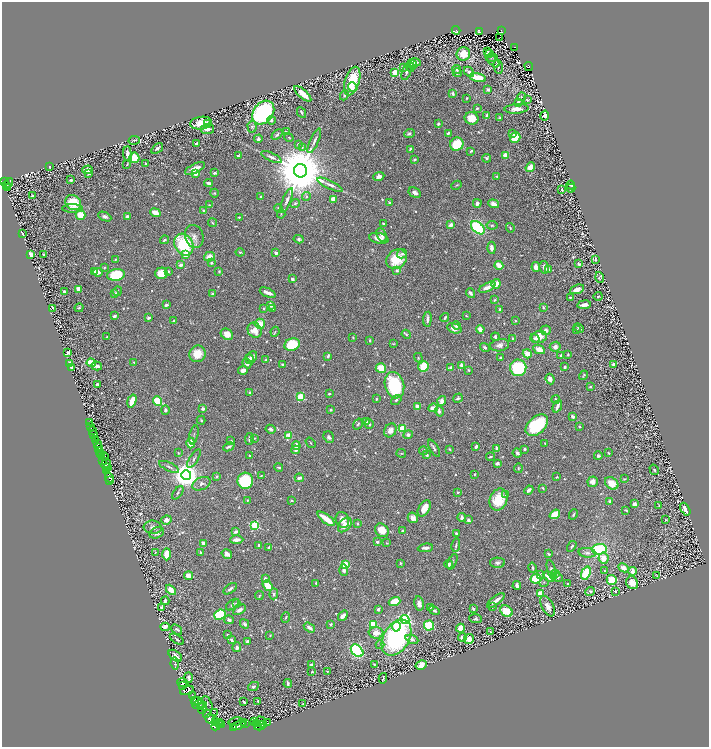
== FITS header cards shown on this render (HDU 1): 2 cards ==
NAXIS1  =                 1413
NAXIS2  =                 1489

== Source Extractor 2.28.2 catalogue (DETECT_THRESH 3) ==
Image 1413 x 1489 px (HDU 1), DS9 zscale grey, zoomed out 1/2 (1 PNG px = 2 x 2 image px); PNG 711 x 749 px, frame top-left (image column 1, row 1489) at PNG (2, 2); each listed source drawn as its Kron ellipse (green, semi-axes under 4 px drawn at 4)
Background 0.38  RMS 0.016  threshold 0.0475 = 3 sigma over >= 5 px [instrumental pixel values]
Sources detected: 876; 89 cannot appear on this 1/2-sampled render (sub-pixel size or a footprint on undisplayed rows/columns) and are neither listed nor drawn; of the other 787, the 500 brightest by FLUX_AUTO listed and drawn (287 fainter detections omitted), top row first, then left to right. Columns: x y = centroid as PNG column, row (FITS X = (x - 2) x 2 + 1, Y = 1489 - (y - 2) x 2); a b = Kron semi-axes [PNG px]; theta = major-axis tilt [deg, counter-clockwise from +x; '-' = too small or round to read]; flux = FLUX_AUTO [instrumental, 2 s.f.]
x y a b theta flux
456 30 4 1 - 2.9
501 30 3 2 - 11
479 31 4 2 - 39
500 38 2 1 - 2.4
515 47 2 1 - 7.9
488 52 4 3 - 2.9
463 54 7 6 - 57
489 54 4 2 - 2.3
492 58 6 4 1 6.1
493 61 7 3 -45 7.7
414 63 6 3 -4 22
413 65 4 3 - 9.5
403 67 3 3 - 13
411 67 5 3 - 7.4
498 67 7 3 -79 4.5
529 67 4 3 - 33
457 70 4 4 - 5.5
406 72 9 4 71 8.3
469 72 6 3 -44 8.9
395 73 3 3 - 120
457 73 4 4 - 9.8
478 78 8 3 -15 66
352 81 15 7 73 95
352 87 5 4 - 11
488 90 2 2 - 23
453 93 3 2 - 6.4
303 94 11 4 -41 48
344 95 5 3 - 4.9
521 97 4 4 - 4
467 98 4 3 - 3
528 100 4 3 - 5.7
518 102 3 3 - 8.3
477 108 3 2 - 3.4
517 109 12 5 4 29
263 113 13 9 51 490
301 113 6 2 -63 4.8
545 115 5 4 - 12
487 116 4 3 - 7.5
471 118 7 6 - 41
500 118 3 3 - 3.4
271 120 4 4 - 5.9
201 123 11 6 6 39
208 124 4 3 - 4.3
438 124 3 3 - 5.1
252 127 6 4 -87 5.7
207 129 7 5 8 13
286 132 3 2 - 2.5
409 133 5 4 - 6.3
448 133 4 2 - 6.7
512 133 3 3 - 5.1
277 135 6 3 41 5.5
289 137 5 2 - 2.5
515 137 5 5 - 57
258 139 4 3 - 7.5
134 140 6 3 11 4.6
314 141 13 3 65 11
196 143 3 2 - 6.7
298 144 3 3 - 4.2
457 144 7 6 - 110
157 148 6 3 35 9.5
302 148 4 3 - 3.8
410 149 3 2 - 4.1
471 151 3 2 - 3.7
127 154 7 3 -84 14
238 156 3 2 - 5.3
506 156 3 3 - 60
271 157 11 3 -25 9.6
134 158 5 5 - 66
486 158 4 3 - 6.6
414 159 3 2 - 4.5
145 163 2 2 - 2.6
127 164 2 2 - 3
50 167 3 2 - 4.5
530 167 5 4 - 37
195 168 11 4 25 22
87 170 5 4 - 31
300 171 7 6 - 28000
215 173 3 2 - 6.4
89 174 4 3 - 3.9
196 174 3 3 - 17
379 176 5 4 - 15
497 176 3 2 - 3.8
71 180 3 3 - 5.7
3 182 2 1 - 16
8 183 5 2 - 97
208 183 4 2 - 9.7
330 185 14 3 -25 13
456 185 5 2 - 3.3
571 185 4 3 - 4.3
6 186 3 2 - 94
8 188 2 1 - 2.8
571 188 4 2 - 2.5
562 189 2 2 - 3.7
214 193 4 4 - 3.8
415 193 6 4 -31 11
32 195 2 2 - 5
261 197 3 2 - 4.1
306 197 4 4 - 5
333 199 4 3 - 36
287 200 13 4 68 12
73 203 8 7 - 76
295 203 4 3 - 4.8
389 203 3 3 - 6
477 203 4 3 - 15
494 204 5 3 - 16
209 205 3 2 - 2.7
72 208 10 4 0 12
279 208 4 3 - 4.8
204 210 3 3 - 4.4
155 213 5 3 - 32
281 214 5 3 - 3.2
81 215 5 4 - 59
127 216 4 3 - 4.8
105 217 7 4 -25 8.1
239 217 3 2 - 3.1
212 223 4 2 - 2.8
383 223 2 2 - 3
451 225 3 3 - 16
492 225 5 3 - 3.5
478 228 8 5 -43 240
510 228 4 3 - 3.4
22 233 3 2 - 6.5
382 235 7 5 -67 13
194 237 12 9 -74 22
379 238 10 5 -11 19
299 239 5 4 - 5.9
164 240 4 3 - 5
184 245 11 9 -61 220
491 248 6 3 -86 16
240 252 4 3 - 4
276 253 3 2 - 16
31 254 3 3 - 45
402 254 5 4 - 6.1
44 255 2 2 - 9.9
186 255 3 3 - 80
209 257 5 4 - 25
115 259 3 3 - 3.2
397 259 11 9 33 84
595 259 3 3 - 3.1
211 263 3 3 - 6.7
579 264 4 3 - 6.4
181 265 4 3 - 12
499 265 4 3 - 58
104 267 3 2 - 3.7
536 267 5 3 - 25
544 267 6 4 -76 16
549 269 4 3 - 5.7
397 270 4 3 - 7.3
168 271 4 3 - 5.2
219 271 3 3 - 2.5
95 272 3 3 - 7.6
98 272 5 3 - 21
161 273 6 6 - 54
116 275 9 6 8 120
599 277 5 4 - 4.6
292 279 3 2 - 7.1
496 284 5 4 - 25
487 287 9 4 27 25
79 289 4 3 - 33
577 289 7 4 21 19
117 291 5 3 - 3.3
64 292 3 2 - 5.4
268 293 8 3 -23 27
471 293 5 3 - 8.6
115 294 4 3 - 10
212 294 3 3 - 5
598 296 4 3 - 2.3
570 298 3 2 - 3.5
494 300 4 3 - 3.5
166 305 4 3 - 8.2
271 305 4 3 - 19
584 305 7 3 8 18
53 308 3 2 - 2.3
79 308 5 3 - 4.2
264 308 3 3 - 3.5
543 308 4 3 - 4
272 309 3 3 - 5.4
500 309 2 2 - 14
114 316 4 3 - 8.9
466 316 4 3 - 3
148 318 4 3 - 6.4
445 318 4 2 - 5.6
427 319 7 3 85 10
174 321 4 3 - 5.6
516 321 3 2 - 3.3
260 324 5 5 - 34
457 325 4 3 - 8.9
454 328 7 4 -19 18
579 328 5 3 - 6
480 329 4 3 - 20
255 330 8 6 -52 34
546 330 5 4 - 9.7
576 330 3 3 - 2.3
275 332 5 3 - 3.6
227 334 6 5 - 31
406 334 5 3 - 4
107 337 2 2 - 2.7
495 337 4 3 - 7.2
539 337 8 6 16 38
353 338 3 2 - 2.7
512 338 2 2 - 4.4
535 338 5 3 - 6
370 340 3 2 - 2.5
292 344 8 6 20 130
393 344 4 3 - 2.6
499 345 9 6 10 14
485 347 5 3 - 6.8
555 347 5 5 - 16
539 349 6 4 -26 26
68 353 3 2 - 8.1
197 354 8 8 - 57
527 354 5 3 - 32
568 354 4 3 - 3.4
561 355 3 3 - 6
328 356 3 2 - 11
500 357 3 2 - 2.9
250 358 4 4 - 12
251 358 7 5 58 19
418 358 5 3 - 2.9
266 360 3 2 - 3.7
134 362 3 2 - 3.9
69 363 4 2 - 13
91 363 4 3 - 51
247 363 5 3 - 15
282 364 3 3 - 4.3
614 364 4 3 - 6.9
462 365 2 2 - 52
97 366 5 3 - 11
423 367 5 5 - 80
565 367 3 2 - 5.7
71 368 3 3 - 5.2
381 368 5 4 - 50
451 368 3 3 - 13
518 368 8 8 - 240
243 370 5 3 - 22
469 370 3 3 - 4.1
583 375 5 2 - 2.5
550 379 5 4 - 13
98 384 4 2 - 6
394 385 13 9 -75 240
590 386 3 2 - 3
250 393 2 2 - 7.1
329 394 3 2 - 4.8
300 397 3 3 - 140
458 398 5 3 - 6
376 399 3 2 - 3.4
556 399 4 3 - 4.4
396 400 6 3 37 5.8
132 401 7 4 72 45
157 401 5 4 - 91
442 401 5 3 - 17
557 406 6 2 68 15
417 407 3 3 - 26
433 408 5 3 - 26
203 409 3 3 - 10
165 410 4 4 - 5.6
331 410 3 3 - 4.7
439 411 5 3 - 9
573 417 4 3 - 11
201 420 4 3 - 3
89 422 2 1 - 35
366 422 4 3 - 15
358 424 6 3 56 3.9
369 424 5 3 - 6.1
537 425 13 8 42 220
91 427 4 1 - 17
580 427 3 2 - 4.8
270 429 5 3 - 9.6
402 429 4 3 - 72
390 430 7 6 - 20
92 431 2 1 - 71
94 434 3 1 - 100
194 435 9 2 76 4.6
289 435 3 2 - 68
408 435 5 4 - 7.7
329 437 6 5 - 8.8
254 438 4 2 - 2.3
249 439 6 3 83 7.5
96 440 2 1 - 73
231 441 3 3 - 4.5
191 443 5 4 - 37
311 443 6 2 -54 2.8
98 444 3 2 - 170
545 444 4 2 - 2.4
296 446 4 3 - 35
99 447 4 2 - 360
229 447 6 3 25 6.7
476 447 3 2 - 10
434 448 9 3 -59 7.3
497 448 3 3 - 10
449 449 3 2 - 3.1
524 449 3 2 - 4.3
296 450 4 3 - 15
99 451 2 1 - 27
423 451 4 3 - 4.1
178 453 4 3 - 3.2
401 453 5 2 - 2.3
517 453 5 3 - 8.1
609 453 3 2 - 2.9
101 454 3 1 - 140
249 455 3 2 - 2.3
427 455 3 3 - 6.9
101 456 3 2 - 140
598 456 4 3 - 5.3
104 457 4 2 - 54
491 457 4 2 - 3.7
194 459 10 3 57 6.3
103 460 4 2 - 160
497 463 3 3 - 6.9
106 464 5 3 - 57
107 467 2 1 - 44
169 467 11 3 -24 6.9
279 467 5 2 - 4.1
518 468 5 3 - 3
107 470 3 2 - 52
654 470 5 3 - 3.7
475 474 2 2 - 3.2
186 475 5 5 - 4200
216 476 4 3 - 3.4
261 476 3 2 - 2.8
557 477 4 2 - 2.8
109 478 5 2 - 380
299 478 4 2 - 14
624 479 4 3 - 3.3
110 480 3 2 - 37
245 481 8 8 - 170
593 482 5 5 - 17
612 483 7 5 -37 39
201 484 9 6 22 12
543 488 4 2 - 3
529 490 5 3 - 12
458 492 3 2 - 4.2
178 493 7 3 53 5.2
506 495 4 3 - 3.4
499 499 11 8 69 96
247 500 3 2 - 2.3
292 500 4 3 - 3.2
609 501 4 3 - 4.9
634 504 4 4 - 9.8
659 506 3 2 - 3.8
424 508 9 5 59 34
685 509 7 3 -60 26
626 510 3 2 - 2.7
555 514 6 4 37 61
573 514 5 2 - 3.7
462 517 4 3 - 9.8
413 518 5 5 - 20
326 519 10 3 -37 62
166 520 5 4 - 16
342 520 8 6 -70 29
468 520 4 4 - 7.5
666 520 4 3 - 2.5
357 523 3 3 - 4.7
255 525 3 3 - 210
345 525 8 5 48 26
153 527 9 6 -6 14
382 530 7 6 - 46
403 531 3 2 - 5.4
236 532 4 3 - 12
157 533 8 5 23 14
456 533 3 2 - 6.7
237 540 6 3 2 19
377 542 4 4 - 6.5
203 543 4 3 - 9.9
387 543 3 2 - 2.4
259 545 2 2 - 9.5
456 545 7 3 79 4.9
572 546 6 3 56 4.5
269 547 3 2 - 5.7
425 548 8 3 5 9.7
599 549 7 5 3 200
155 553 3 2 - 3.4
201 553 3 3 - 4.7
587 553 8 5 -6 11
167 554 6 4 -90 58
227 554 5 4 - 14
549 554 4 2 - 3.8
603 558 5 5 - 32
452 562 8 3 67 4.1
400 563 3 3 - 3.5
497 563 7 5 -1 9
449 564 4 4 - 10
345 565 3 3 - 140
533 568 5 3 - 4.5
623 568 5 4 - 21
344 570 6 3 -87 13
552 570 10 3 -75 12
604 570 4 2 - 2.7
632 571 4 3 - 24
586 573 7 4 70 110
541 574 4 2 - 2.7
556 574 4 3 - 3.9
189 576 4 4 - 26
657 576 4 3 - 2.8
549 577 7 4 -29 48
557 577 6 4 -29 12
265 579 4 3 - 9.1
536 579 5 4 - 150
612 580 5 5 - 100
544 582 4 3 - 3.3
316 583 3 2 - 2.9
632 583 6 5 - 25
567 584 3 3 - 3.2
267 586 5 4 - 64
517 586 4 3 - 10
230 589 7 3 36 8
171 590 6 4 -46 32
590 591 5 4 - 4.7
615 591 4 3 - 4.7
274 594 5 4 - 5.6
540 594 3 3 - 75
259 596 4 2 - 2.5
165 601 4 3 - 8.2
496 601 10 3 39 16
394 602 6 4 20 56
419 603 7 4 -82 15
237 604 4 3 - 5.3
232 605 7 4 39 6.1
547 606 11 6 -64 18
162 607 3 3 - 5.2
431 607 3 2 - 2.6
492 607 2 2 - 7.7
378 609 3 3 - 5.7
473 609 3 2 - 8.8
240 610 7 4 33 12
434 611 5 3 - 7.6
506 611 7 5 -34 52
220 615 6 5 - 170
343 616 6 3 52 19
286 617 5 3 - 4.1
475 619 6 4 -5 5.6
229 620 5 4 - 8.6
405 620 4 4 - 560
244 624 5 3 - 6.8
331 624 3 2 - 5.5
374 624 4 3 - 50
429 626 5 5 - 170
165 627 5 4 - 11
396 627 5 4 - 86
309 628 6 3 -34 13
460 628 4 3 - 50
177 629 6 4 -39 5.1
490 632 3 2 - 2.4
376 633 7 5 -2 29
227 634 2 2 - 2.8
270 636 3 2 - 2.6
462 637 4 4 - 16
397 638 19 13 59 550
177 639 8 3 -33 4.3
412 639 7 4 -22 12
469 639 5 5 - 25
231 640 3 2 - 7.4
247 641 3 2 - 7.1
380 645 4 4 - 4.5
237 647 5 3 - 7.6
357 651 7 5 -46 500
175 656 8 4 -38 14
175 663 6 3 -80 4.1
374 664 3 3 - 4.1
311 665 2 2 - 12
421 665 6 4 29 35
327 671 2 2 - 3.1
312 672 2 2 - 4.1
189 677 5 2 - 9.6
383 678 5 2 - 4.2
183 683 6 3 -14 350
288 684 4 2 - 7.3
182 686 2 1 - 28
253 687 6 4 27 8.2
187 690 7 4 19 530
192 695 2 1 - 47
194 700 3 2 - 150
258 701 3 2 - 3.8
197 702 5 2 - 250
244 702 3 2 - 3.7
207 703 8 3 -63 4.8
199 704 6 3 20 170
303 704 3 2 - 2.6
201 707 2 1 - 54
202 708 6 4 70 210
215 712 2 1 - 3.9
206 713 2 2 - 7.5
210 719 5 4 - 140
216 721 2 2 - 31
260 721 5 2 - 79
235 722 7 3 15 260
254 722 3 1 - 44
220 723 3 1 - 20
244 723 2 1 - 40
267 723 2 1 - 30
222 724 4 2 - 33
246 724 2 1 - 11
256 724 2 2 - 14
264 724 2 1 - 70
219 725 2 1 - 22
239 725 7 3 20 78
216 726 5 3 - 210
258 726 3 2 - 180
260 726 5 2 - 230
234 727 2 2 - 65
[287 fainter detections neither listed nor drawn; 89 sub-pixel or undisplayed-footprint detections neither listed nor drawn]